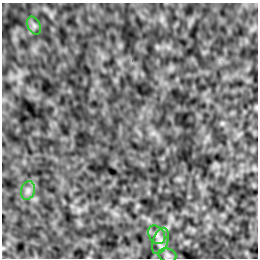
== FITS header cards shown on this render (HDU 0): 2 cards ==
NAXIS1  =                  256 /Number of positions along axis 1
NAXIS2  =                  256 /Number of positions along axis 2

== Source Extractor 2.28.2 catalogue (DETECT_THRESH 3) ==
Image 256 x 256 px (HDU 0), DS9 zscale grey, 1 PNG px = 1 image px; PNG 260 x 260 px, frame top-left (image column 1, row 256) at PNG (2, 3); each listed source drawn as its Kron ellipse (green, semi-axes under 4 px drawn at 4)
Background -5.65e-06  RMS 0.0021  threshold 0.00625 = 3 sigma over >= 5 px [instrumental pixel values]
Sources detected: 5; all 5 listed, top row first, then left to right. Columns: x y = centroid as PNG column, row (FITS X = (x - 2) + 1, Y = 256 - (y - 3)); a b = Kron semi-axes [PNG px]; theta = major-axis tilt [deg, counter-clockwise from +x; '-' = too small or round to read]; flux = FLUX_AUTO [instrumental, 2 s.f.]
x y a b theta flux
34 26 9 6 -63 0.48
28 190 9 7 75 0.62
157 235 10 7 -54 0.63
160 241 14 7 71 0.92
167 255 9 6 -16 0.41